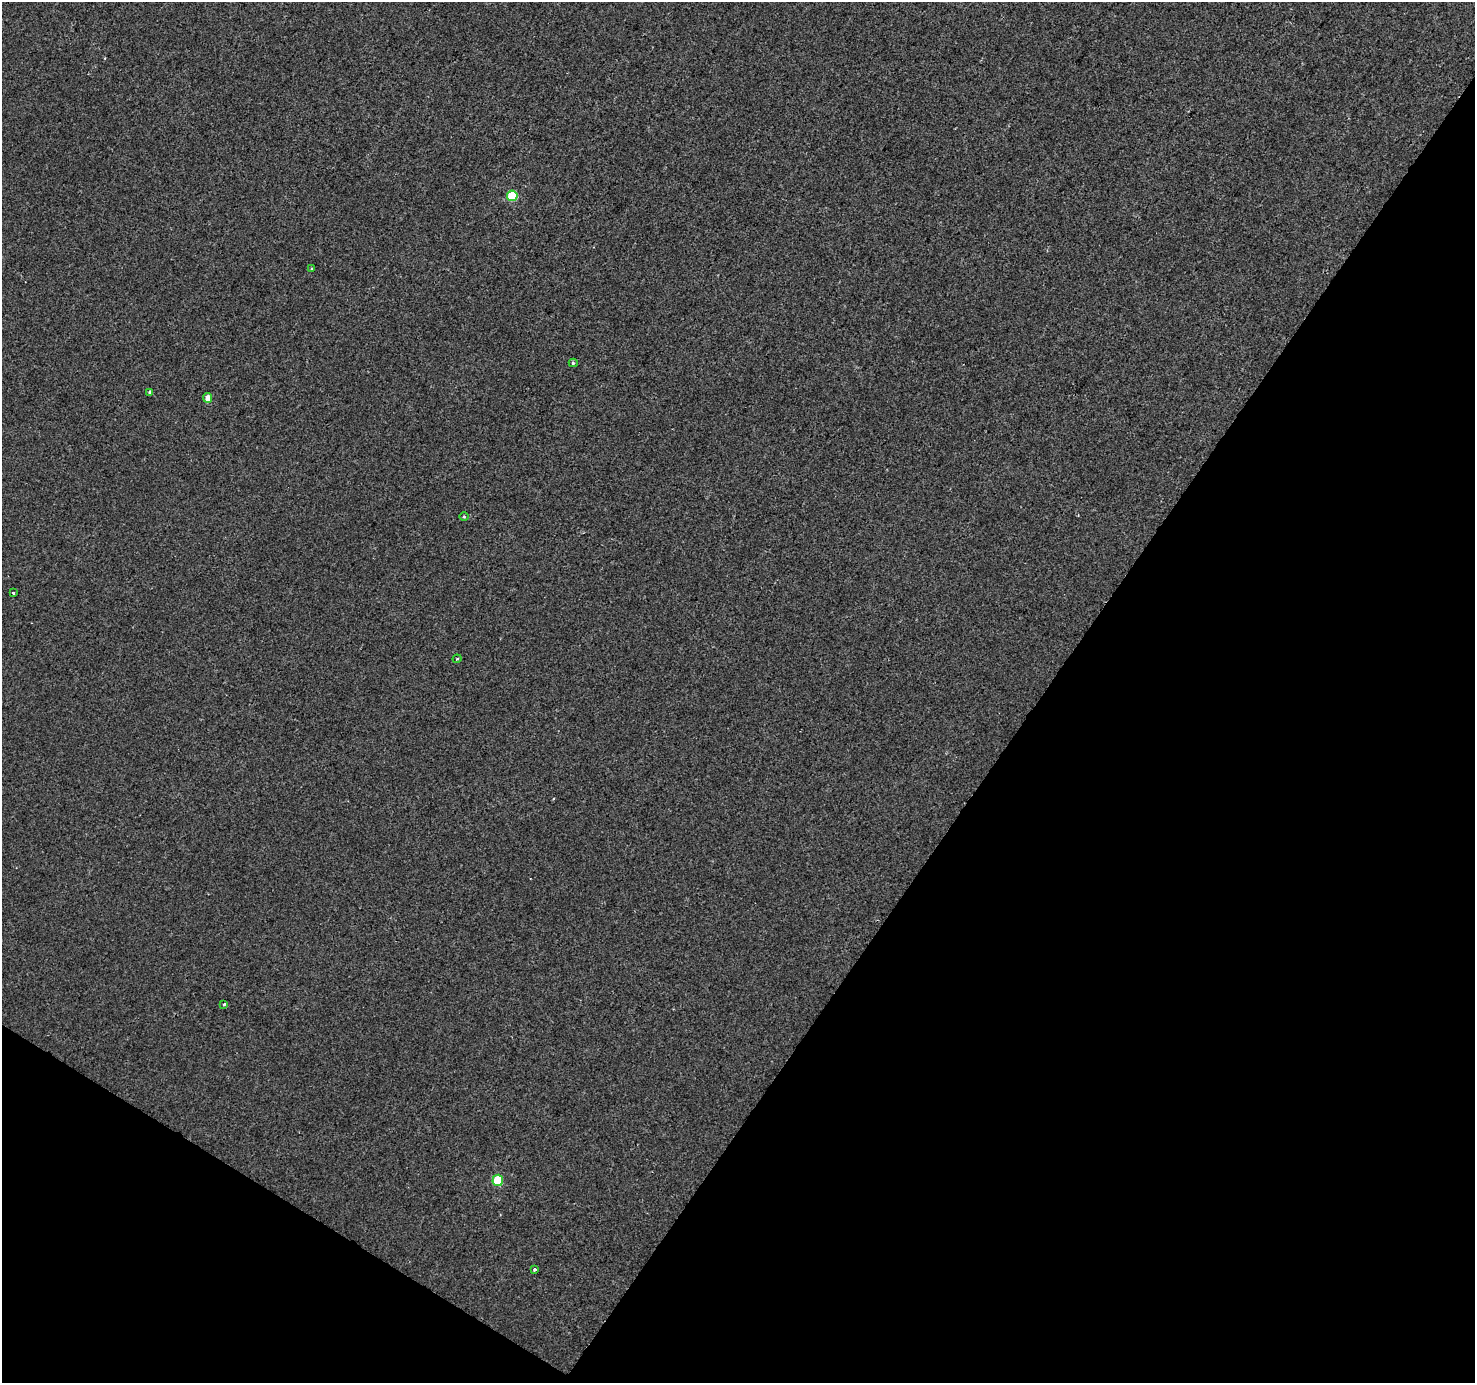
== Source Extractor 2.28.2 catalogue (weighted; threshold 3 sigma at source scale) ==
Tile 15 of 4 x 4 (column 3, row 4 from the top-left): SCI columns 2949-4421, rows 188-1568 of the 5901 x 5965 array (HDU 1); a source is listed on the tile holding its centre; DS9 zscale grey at full resolution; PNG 1477 x 1385 px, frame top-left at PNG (2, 2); each listed source drawn as its Kron ellipse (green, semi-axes under 4 px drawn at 4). Shown black and unused: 34% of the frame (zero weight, under 2 of 3 exposures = <1% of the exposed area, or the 3 px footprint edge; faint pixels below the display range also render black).
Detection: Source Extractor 2.28.2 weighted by HDU 2 'WHT'; one run over the whole footprint, this tile lists its part. Background 0.00173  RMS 0.0043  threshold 0.0194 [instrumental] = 3 sigma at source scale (4.5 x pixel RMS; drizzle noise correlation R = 1.50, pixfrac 1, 0.0396/0.0396 arcsec/px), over >= 5 px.
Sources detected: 11; all 11 listed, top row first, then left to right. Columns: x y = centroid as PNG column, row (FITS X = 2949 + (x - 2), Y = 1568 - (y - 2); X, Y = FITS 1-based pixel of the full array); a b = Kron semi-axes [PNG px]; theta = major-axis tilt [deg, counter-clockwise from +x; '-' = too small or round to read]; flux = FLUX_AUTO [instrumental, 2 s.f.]
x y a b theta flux
512 196 5 5 - 22
312 269 4 3 - 0.42
573 363 4 4 - 0.74
150 392 4 3 - 0.91
208 398 5 4 - 3.4
464 516 5 3 - 0.45
13 593 3 3 - 0.59
457 659 4 3 - 0.5
224 1004 3 3 - 1.5
498 1180 6 5 - 20
535 1269 3 3 - 1.3